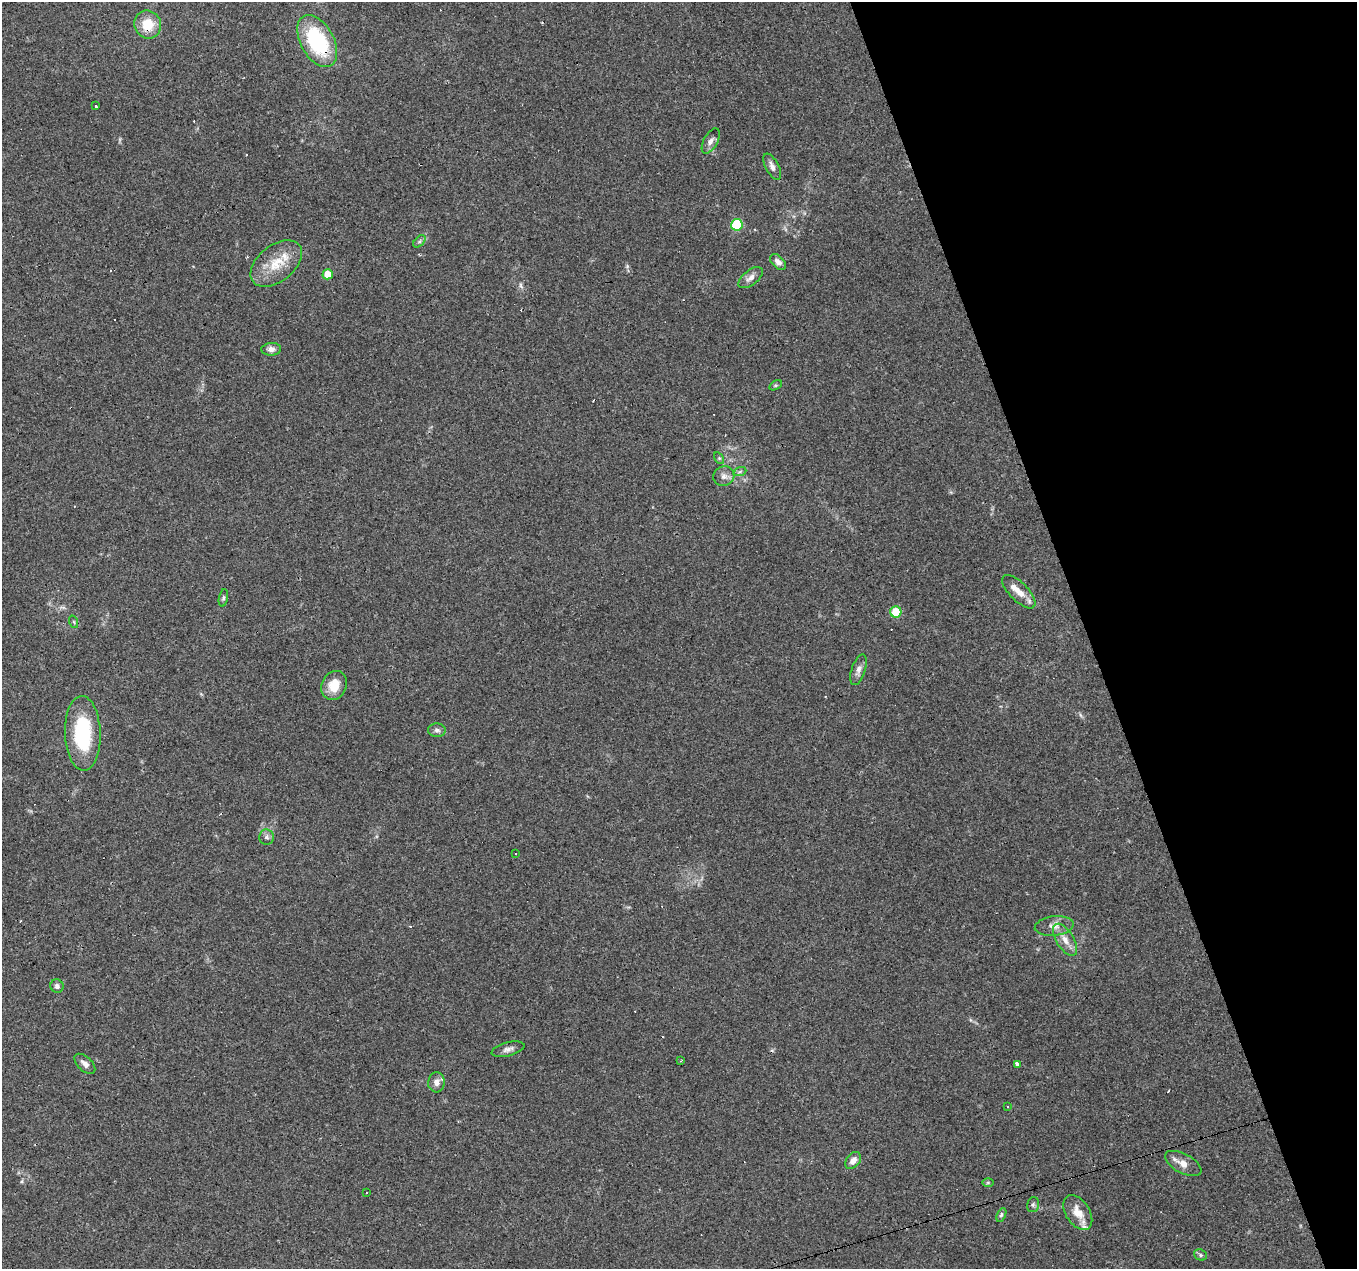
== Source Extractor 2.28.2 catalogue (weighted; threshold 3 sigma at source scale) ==
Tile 12 of 4 x 4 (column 4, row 3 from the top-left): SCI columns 4065-5419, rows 1386-2652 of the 5419 x 5248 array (HDU 1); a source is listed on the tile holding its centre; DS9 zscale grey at full resolution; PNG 1359 x 1271 px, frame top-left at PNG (2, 2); each listed source drawn as its Kron ellipse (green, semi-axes under 4 px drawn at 4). Shown black and unused: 20% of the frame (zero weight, under 3 of 4 exposures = <1% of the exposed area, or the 3 px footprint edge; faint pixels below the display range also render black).
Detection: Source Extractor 2.28.2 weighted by HDU 2 'WHT'; one run over the whole footprint, this tile lists its part. Background 0.101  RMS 0.0064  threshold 0.0288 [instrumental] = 3 sigma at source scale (4.5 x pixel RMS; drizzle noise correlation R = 1.50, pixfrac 1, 0.0396/0.0396 arcsec/px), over >= 5 px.
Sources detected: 60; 1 too faint to see at this stretch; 13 cosmic-ray / hot-pixel residue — neither listed nor drawn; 3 inside a brighter listed object's ellipse — not listed separately; the other 43 listed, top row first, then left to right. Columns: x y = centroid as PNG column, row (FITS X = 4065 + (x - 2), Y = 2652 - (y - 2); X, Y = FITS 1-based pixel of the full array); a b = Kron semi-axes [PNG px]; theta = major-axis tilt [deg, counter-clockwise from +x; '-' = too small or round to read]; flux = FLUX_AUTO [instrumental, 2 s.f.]
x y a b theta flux
148 25 14 13 - 14
317 41 28 16 -61 56
96 106 3 3 - 1.7
711 141 14 7 61 2.9
772 167 14 6 -62 3.3
737 225 6 6 - 42
419 241 7 4 45 1.4
778 262 9 6 -45 3.1
276 264 29 18 38 17
328 274 5 5 - 9.1
751 278 14 7 38 3.7
271 349 10 6 3 3.2
776 385 7 4 31 0.91
719 458 6 4 -57 0.91
740 471 7 4 20 1.2
724 476 11 9 26 3.4
1019 592 21 9 -45 7.4
223 598 9 4 79 1.2
896 612 5 5 - 25
74 622 6 4 -71 0.83
858 670 16 7 71 3.3
334 685 15 12 65 11
437 730 9 7 -4 2
83 733 37 18 -88 47
267 837 8 7 - 2
515 854 3 2 - 0.83
1054 926 19 10 6 5.5
1065 940 18 8 -58 6.2
57 986 7 6 - 2.3
508 1049 17 6 15 3.3
681 1061 4 3 - 0.6
85 1064 12 7 -43 3.2
1017 1064 3 3 - 35
436 1082 10 8 86 4.2
1007 1107 3 2 - 1.1
853 1160 9 6 49 4.4
1183 1163 20 9 -28 6.2
988 1183 6 4 1 0.91
366 1193 2 2 - 0.44
1033 1205 7 5 75 1.4
1078 1213 19 12 -56 8.9
1001 1215 7 4 66 1.2
1200 1255 7 5 -24 1.2
Overlapping masked pixels (flux is a lower limit): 2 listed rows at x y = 148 25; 317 41